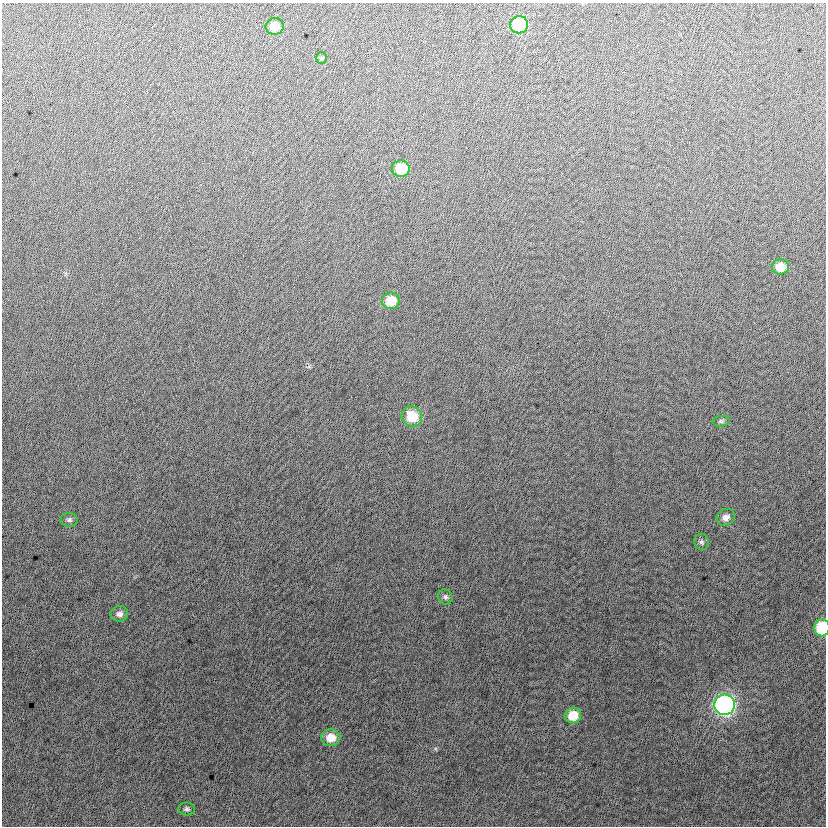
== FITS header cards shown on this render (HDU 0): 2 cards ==
NAXIS1  =                  824
NAXIS2  =                  824

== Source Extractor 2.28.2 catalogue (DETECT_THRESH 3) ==
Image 824 x 824 px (HDU 0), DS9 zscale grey, 1 PNG px = 1 image px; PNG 828 x 828 px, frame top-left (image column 1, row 824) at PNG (2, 3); each listed source drawn as its Kron ellipse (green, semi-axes under 4 px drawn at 4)
Background -0.0921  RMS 13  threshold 37.9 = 3 sigma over >= 5 px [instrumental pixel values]
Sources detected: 18; all 18 listed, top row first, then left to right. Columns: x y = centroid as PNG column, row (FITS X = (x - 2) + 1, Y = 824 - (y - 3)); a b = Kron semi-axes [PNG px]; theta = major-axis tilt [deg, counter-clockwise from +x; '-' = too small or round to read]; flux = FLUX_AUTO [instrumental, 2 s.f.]
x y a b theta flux
519 25 9 8 - 59000
275 26 9 8 - 12000
321 58 6 5 - 1400
401 169 9 8 - 26000
780 267 8 7 - 13000
391 301 9 8 - 19000
412 416 10 9 - 23000
721 421 8 5 6 1900
726 517 9 8 - 5200
69 520 8 7 - 2400
702 542 8 7 - 2500
445 597 8 7 - 2500
119 614 9 7 10 3900
822 628 9 7 86 43000
725 705 10 10 - 270000
573 715 8 8 - 19000
331 738 9 8 - 13000
187 809 8 6 -5 2200
At the frame edge (FLAGS 8, measured only in part): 1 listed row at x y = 822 628